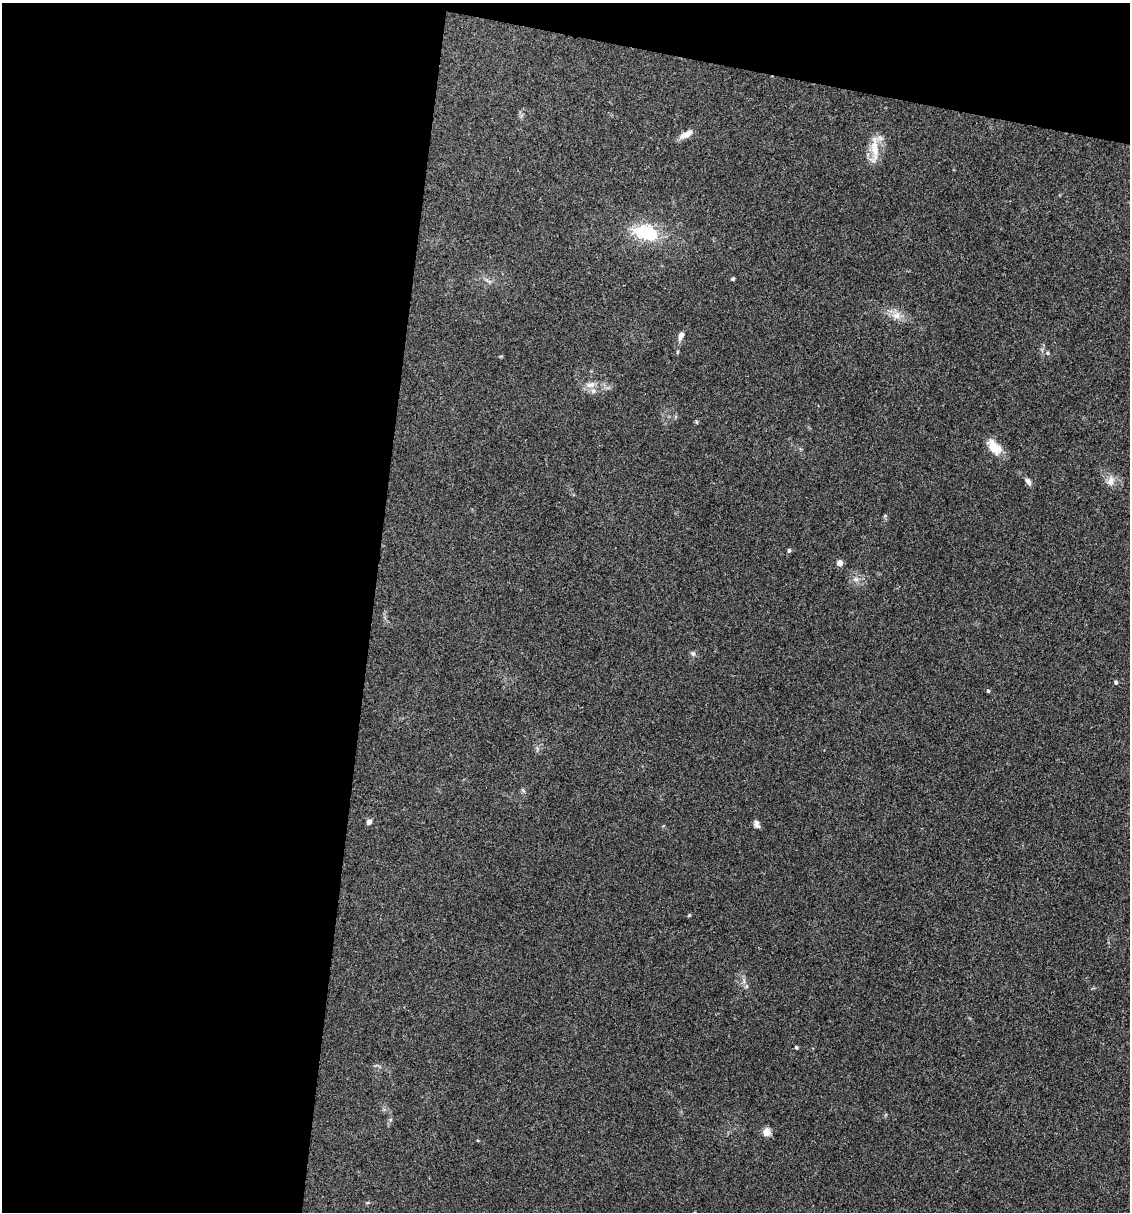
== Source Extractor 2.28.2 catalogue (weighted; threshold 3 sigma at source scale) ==
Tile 1 of 4 x 4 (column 1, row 1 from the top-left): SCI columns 232-1359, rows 3632-4841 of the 4860 x 4841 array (HDU 1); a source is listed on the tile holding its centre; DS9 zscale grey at full resolution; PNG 1132 x 1214 px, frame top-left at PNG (2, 3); no overlay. Shown black and unused: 37% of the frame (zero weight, under 3 of 4 exposures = <1% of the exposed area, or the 3 px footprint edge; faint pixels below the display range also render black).
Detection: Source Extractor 2.28.2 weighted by HDU 2 'WHT'; one run over the whole footprint, this tile lists its part. Background 0.112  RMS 0.0067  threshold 0.0302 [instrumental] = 3 sigma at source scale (4.5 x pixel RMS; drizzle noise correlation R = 1.50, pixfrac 1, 0.05/0.05 arcsec/px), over >= 5 px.
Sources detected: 22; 1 inside a brighter listed object's ellipse — not listed separately; the other 21 listed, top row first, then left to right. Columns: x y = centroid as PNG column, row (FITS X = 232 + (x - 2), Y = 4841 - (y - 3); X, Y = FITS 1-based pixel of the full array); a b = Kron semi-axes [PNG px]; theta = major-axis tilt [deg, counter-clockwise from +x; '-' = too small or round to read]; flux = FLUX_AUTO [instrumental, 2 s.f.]
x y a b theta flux
686 134 17 7 29 5.3
875 149 42 9 90 12
646 232 29 17 -11 31
733 279 5 4 - 0.96
896 315 11 10 - 5.4
681 336 11 6 68 3.6
1047 353 5 5 - 0.86
591 385 14 7 14 4.4
696 422 6 4 -88 0.75
994 447 20 12 -48 10
1028 481 8 6 -59 2.8
1111 481 14 9 76 4.8
789 550 6 4 71 1.1
839 563 4 4 - 7.8
693 653 7 5 -67 1.4
1115 682 5 4 - 1.2
988 691 4 3 - 0.97
369 822 6 5 - 2.4
757 824 10 6 -68 2.3
796 1047 5 3 - 0.84
767 1132 5 5 - 21
Overlapping masked pixels (flux is a lower limit): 1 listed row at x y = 646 232